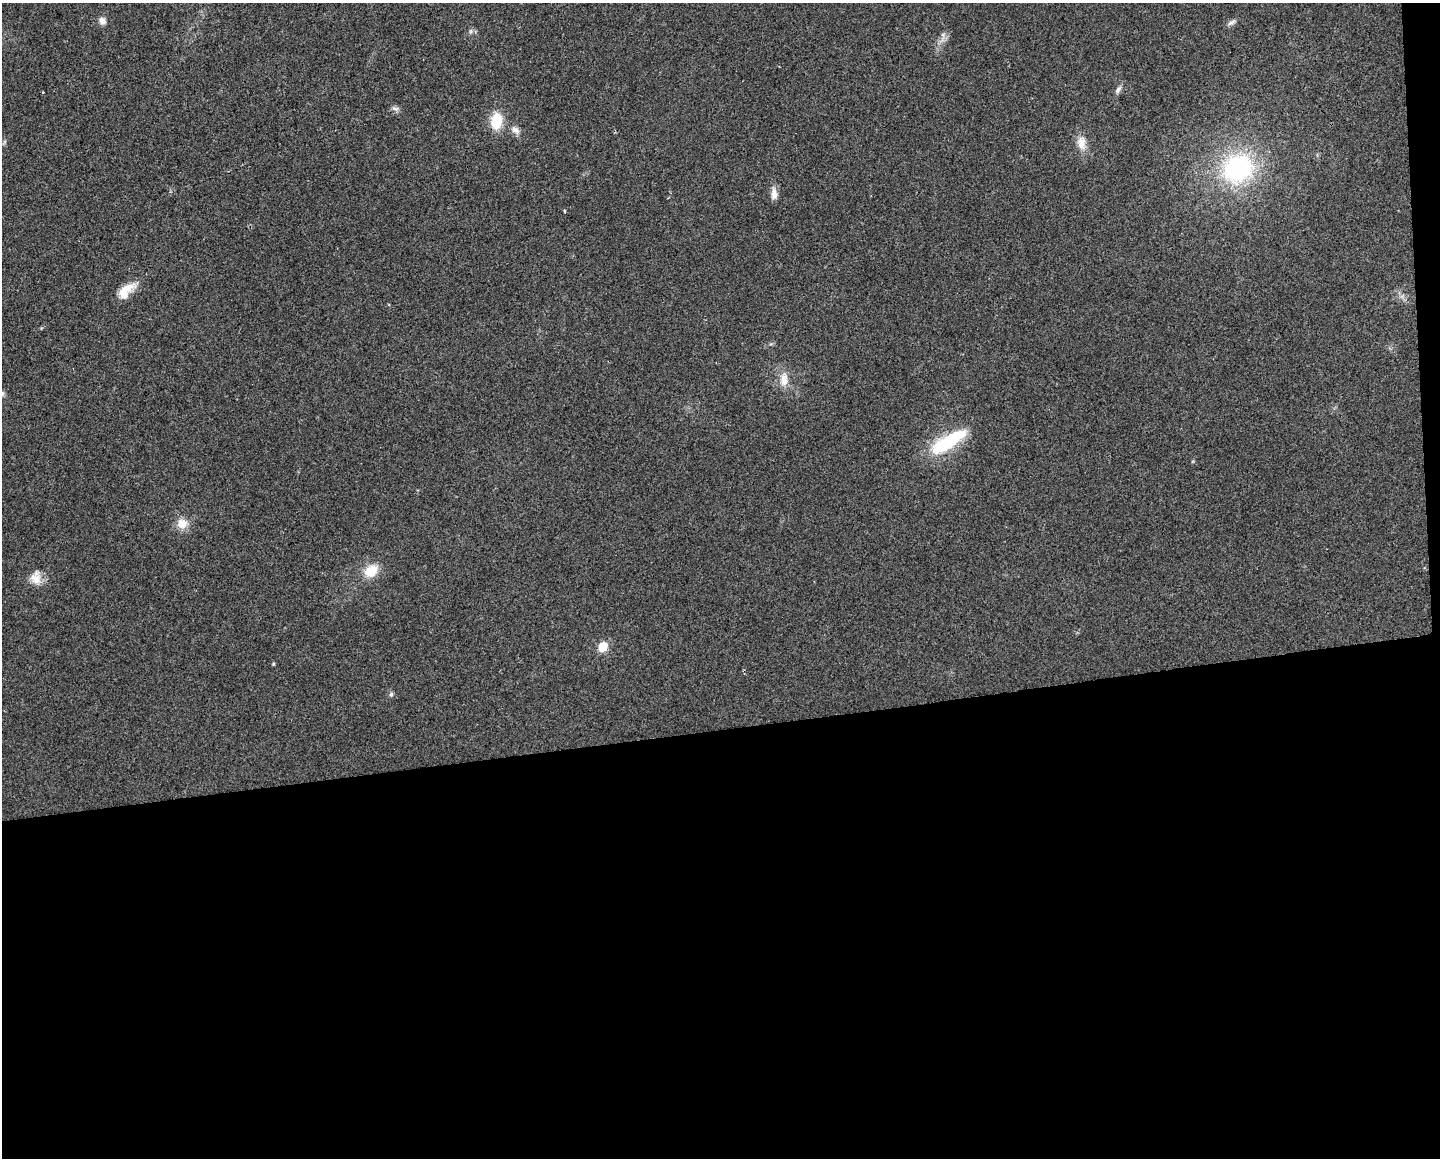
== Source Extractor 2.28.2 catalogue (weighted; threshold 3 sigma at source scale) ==
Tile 12 of 3 x 4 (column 3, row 4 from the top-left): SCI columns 2888-4325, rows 1-1156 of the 4379 x 4624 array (HDU 1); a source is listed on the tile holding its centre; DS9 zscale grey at full resolution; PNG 1442 x 1160 px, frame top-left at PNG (2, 3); no overlay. Shown black and unused: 38% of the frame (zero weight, under 2 of 3 exposures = <1% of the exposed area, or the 3 px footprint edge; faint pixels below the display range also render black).
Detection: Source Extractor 2.28.2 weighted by HDU 2 'WHT'; one run over the whole footprint, this tile lists its part. Background 0.0451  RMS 0.0067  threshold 0.0301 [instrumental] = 3 sigma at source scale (4.5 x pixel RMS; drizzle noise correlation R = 1.50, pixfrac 1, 0.0396/0.0396 arcsec/px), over >= 5 px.
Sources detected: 22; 1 too faint to see at this stretch — not listed; the other 21 listed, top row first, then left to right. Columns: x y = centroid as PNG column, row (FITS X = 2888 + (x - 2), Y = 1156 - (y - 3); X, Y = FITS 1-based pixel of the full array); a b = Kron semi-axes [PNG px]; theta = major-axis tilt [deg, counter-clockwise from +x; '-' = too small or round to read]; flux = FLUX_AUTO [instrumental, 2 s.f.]
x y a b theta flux
102 21 9 8 - 3.5
1232 22 12 6 34 2.3
471 31 7 4 71 1.2
1118 90 11 6 57 2.4
395 108 10 5 -7 2
496 121 17 12 83 20
515 130 14 8 -34 3.9
1081 143 18 11 -87 8
1238 168 35 30 35 90
774 193 16 7 -88 4.8
565 211 3 3 - 1.2
126 291 23 11 45 13
784 380 19 11 -85 8.8
2 394 7 5 75 1.3
948 441 41 13 32 48
182 524 14 13 - 8.1
371 571 19 14 40 13
36 577 19 14 -90 8
603 647 11 9 52 9.8
273 664 4 4 - 0.72
391 694 6 5 - 1.4
Isophote crosses this tile's border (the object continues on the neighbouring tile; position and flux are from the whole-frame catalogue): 1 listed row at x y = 2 394